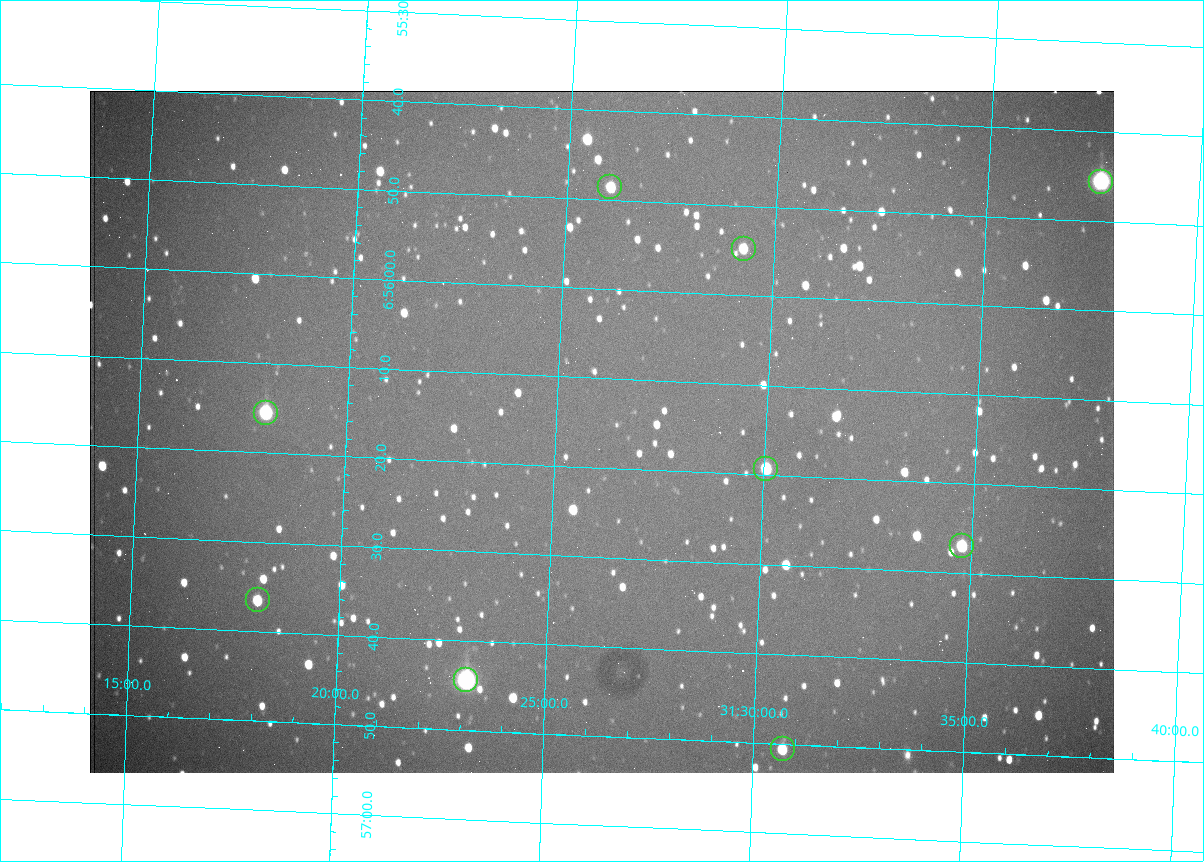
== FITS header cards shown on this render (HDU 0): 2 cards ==
NAXIS1  =                 1024 /fastest changing axis
NAXIS2  =                  682 /next to fastest changing axis

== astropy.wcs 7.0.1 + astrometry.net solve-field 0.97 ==
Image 1024 x 682 px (HDU 0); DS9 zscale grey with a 90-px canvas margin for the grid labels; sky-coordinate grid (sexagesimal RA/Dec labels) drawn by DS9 from the SOLVED WCS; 9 Tycho-2 reference stars matched to detected sources circled (green)
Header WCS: RA---TAN/DEC--TAN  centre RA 06:56:16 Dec +31:26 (104.07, +31.43 deg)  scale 1.44 arcsec/px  FOV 24.5' x 16.3'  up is -93 deg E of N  parity flipped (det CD > 0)
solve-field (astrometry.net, Tycho-2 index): VERIFIED the header's WCS against the Tycho-2 star catalogue (9 matches, 0 conflicts) and refined it, rather than solving blind
Solved WCS: RA---TAN-SIP/DEC--TAN-SIP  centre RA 06:56:16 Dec +31:26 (104.07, +31.43 deg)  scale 1.43 arcsec/px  FOV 24.4' x 16.3'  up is -93 deg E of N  parity flipped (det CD > 0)
The solver's refit moves the header's centre by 1.7 arcsec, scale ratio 0.9969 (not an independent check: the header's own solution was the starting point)
Tycho-2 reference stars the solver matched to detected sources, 9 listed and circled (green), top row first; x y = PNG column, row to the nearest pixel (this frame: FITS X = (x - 90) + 1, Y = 682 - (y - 91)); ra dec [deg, ICRS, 3 dp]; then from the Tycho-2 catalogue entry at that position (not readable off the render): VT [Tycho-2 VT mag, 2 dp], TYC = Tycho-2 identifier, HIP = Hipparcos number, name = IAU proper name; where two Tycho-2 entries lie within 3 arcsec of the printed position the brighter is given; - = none
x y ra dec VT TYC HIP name
1101 182 103.940 +31.628 9.24 2437-728-1 - -
610 187 103.952 +31.434 11.53 2437-424-1 - -
744 249 103.978 +31.488 11.51 2437-421-1 - -
266 413 104.065 +31.301 9.89 2437-425-1 - -
766 469 104.081 +31.501 10.83 2437-37-1 - -
962 546 104.112 +31.580 11.47 2437-71-1 - -
258 600 104.152 +31.301 11.67 2437-646-1 - -
466 680 104.185 +31.385 8.52 2437-370-1 33393 -
783 749 104.211 +31.512 11.03 2437-937-1 - -